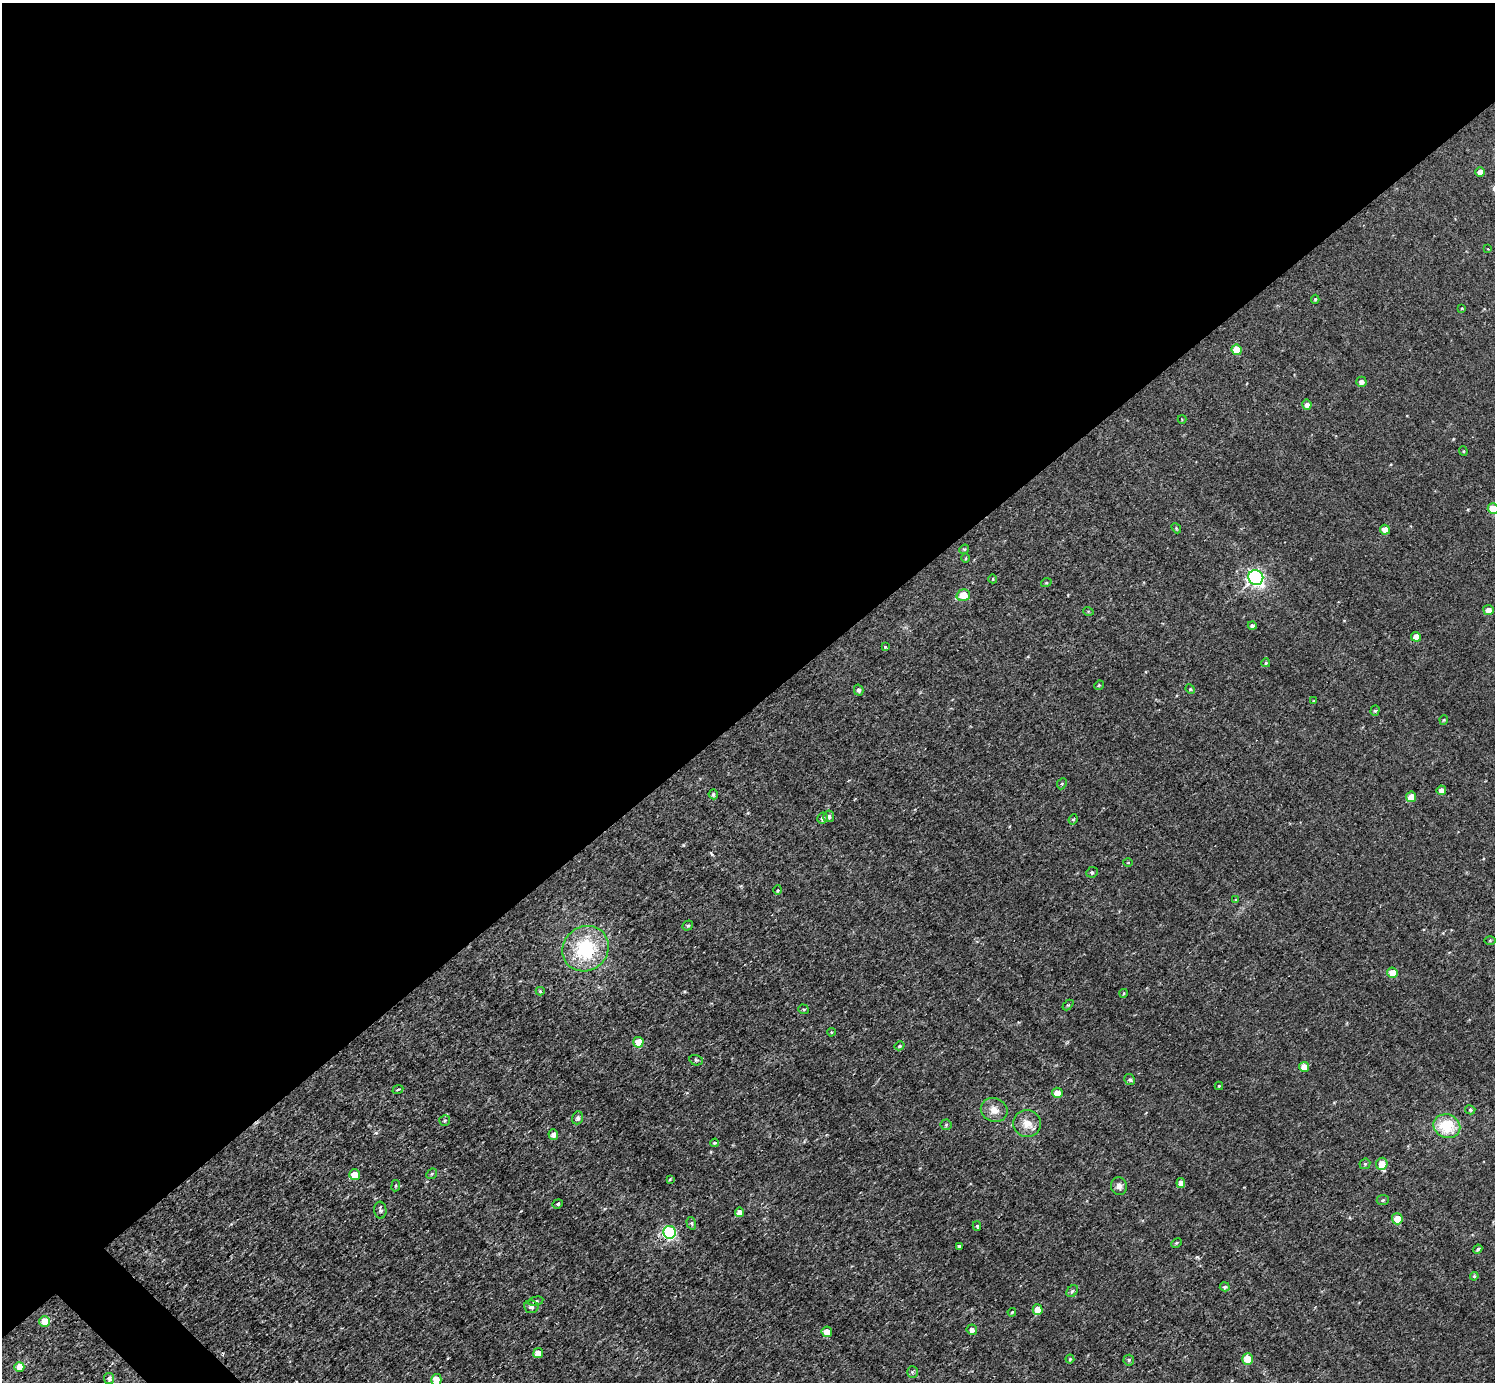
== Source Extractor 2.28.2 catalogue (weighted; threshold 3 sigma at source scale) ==
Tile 2 of 4 x 4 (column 2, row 1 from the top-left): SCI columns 1499-2991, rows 4300-5679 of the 5983 x 5981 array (HDU 1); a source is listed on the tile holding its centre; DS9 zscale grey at full resolution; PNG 1497 x 1384 px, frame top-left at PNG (2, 3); each listed source drawn as its Kron ellipse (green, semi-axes under 4 px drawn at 4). Shown black and unused: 52% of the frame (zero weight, under 3 of 4 exposures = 1% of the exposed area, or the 3 px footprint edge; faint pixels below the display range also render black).
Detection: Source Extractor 2.28.2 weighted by HDU 2 'WHT'; one run over the whole footprint, this tile lists its part. Background 0.0567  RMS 0.062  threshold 0.28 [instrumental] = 3 sigma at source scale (4.5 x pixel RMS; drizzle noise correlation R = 1.50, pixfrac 1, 0.05/0.05 arcsec/px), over >= 5 px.
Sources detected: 105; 1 inside a brighter listed object's ellipse — not listed separately; the other 104 listed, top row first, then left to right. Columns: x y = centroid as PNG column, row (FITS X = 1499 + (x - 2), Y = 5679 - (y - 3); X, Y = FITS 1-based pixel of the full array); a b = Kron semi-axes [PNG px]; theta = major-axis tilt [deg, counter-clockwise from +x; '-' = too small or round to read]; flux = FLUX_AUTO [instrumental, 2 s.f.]
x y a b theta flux
1480 172 5 5 - 34
1488 249 2 2 - 3.7
1315 299 4 3 - 7.9
1462 308 3 3 - 4.7
1236 350 5 5 - 110
1361 382 5 5 - 25
1307 405 5 4 - 33
1182 419 4 4 - 5.2
1463 451 4 4 - 7.2
1493 508 5 5 - 120
1176 528 5 4 - 8
1385 530 5 4 - 59
964 549 5 4 - 7.5
966 558 5 3 - 6
1256 577 7 7 - 1800
993 579 4 4 - 5.5
1046 583 5 3 - 5.8
963 595 7 5 17 120
1488 610 5 5 - 40
1088 611 5 3 - 5.6
1252 626 4 4 - 17
1416 637 5 5 - 62
885 647 4 4 - 7.9
1266 663 4 4 - 11
1099 685 5 4 - 6.6
1190 689 5 4 - 7
859 690 5 4 - 14
1313 701 3 2 - 3.9
1375 711 5 4 - 9.6
1444 720 4 4 - 6.4
1062 784 6 4 65 8.9
1441 790 5 4 - 30
713 794 5 4 - 12
1411 797 5 5 - 85
829 816 6 5 - 19
822 818 6 5 - 19
1073 819 5 4 - 8
1128 863 5 3 - 5.4
1092 872 6 5 - 14
778 890 5 3 - 7.7
1236 900 4 2 - 4.7
688 926 6 4 34 10
1490 940 6 4 2 6.8
585 949 24 22 37 400
1392 973 5 5 - 85
540 991 4 4 - 8.9
1124 993 4 3 - 5
1068 1005 6 4 43 7.3
804 1009 5 5 - 11
831 1032 4 3 - 8
638 1042 5 5 - 100
899 1046 5 4 - 8.7
696 1060 7 5 -14 11
1304 1067 5 4 - 60
1130 1080 6 5 - 11
1219 1086 4 4 - 8.2
398 1089 5 3 - 6.4
1057 1093 5 5 - 74
994 1110 13 12 - 60
1470 1110 5 4 - 11
578 1118 6 5 - 18
445 1120 5 5 - 11
1027 1123 14 13 - 77
946 1125 5 5 - 9.6
1447 1126 13 11 -23 230
553 1135 5 5 - 41
715 1143 4 3 - 7.3
1365 1164 6 5 - 11
1382 1164 6 5 - 93
432 1174 6 5 - 8.7
354 1175 5 5 - 100
670 1179 3 2 - 5.9
1181 1183 5 4 - 43
396 1186 6 3 81 6.8
1119 1186 9 8 - 28
1383 1200 6 5 - 10
558 1204 5 4 - 7.3
380 1210 8 6 -84 17
739 1212 4 4 - 46
1397 1219 5 5 - 88
691 1223 6 4 -74 9.3
977 1226 5 4 - 12
669 1232 6 6 - 890
1176 1243 6 4 29 8.5
959 1246 3 3 - 13
1478 1249 4 4 - 12
1474 1276 4 4 - 7.7
1225 1287 5 4 - 14
1072 1291 6 5 - 11
536 1301 7 4 13 13
531 1307 7 6 - 19
1038 1310 5 5 - 110
1012 1312 4 3 - 5.3
44 1322 5 5 - 130
972 1330 5 5 - 31
827 1332 5 5 - 63
538 1353 5 5 - 65
1070 1359 4 4 - 8.1
1248 1359 5 5 - 150
1129 1360 5 5 - 12
19 1367 5 5 - 100
912 1372 6 5 - 10
109 1379 5 5 - 25
436 1380 6 5 - 110
Isophote crosses this tile's border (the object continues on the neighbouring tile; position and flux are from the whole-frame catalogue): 2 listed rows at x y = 1493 508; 436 1380